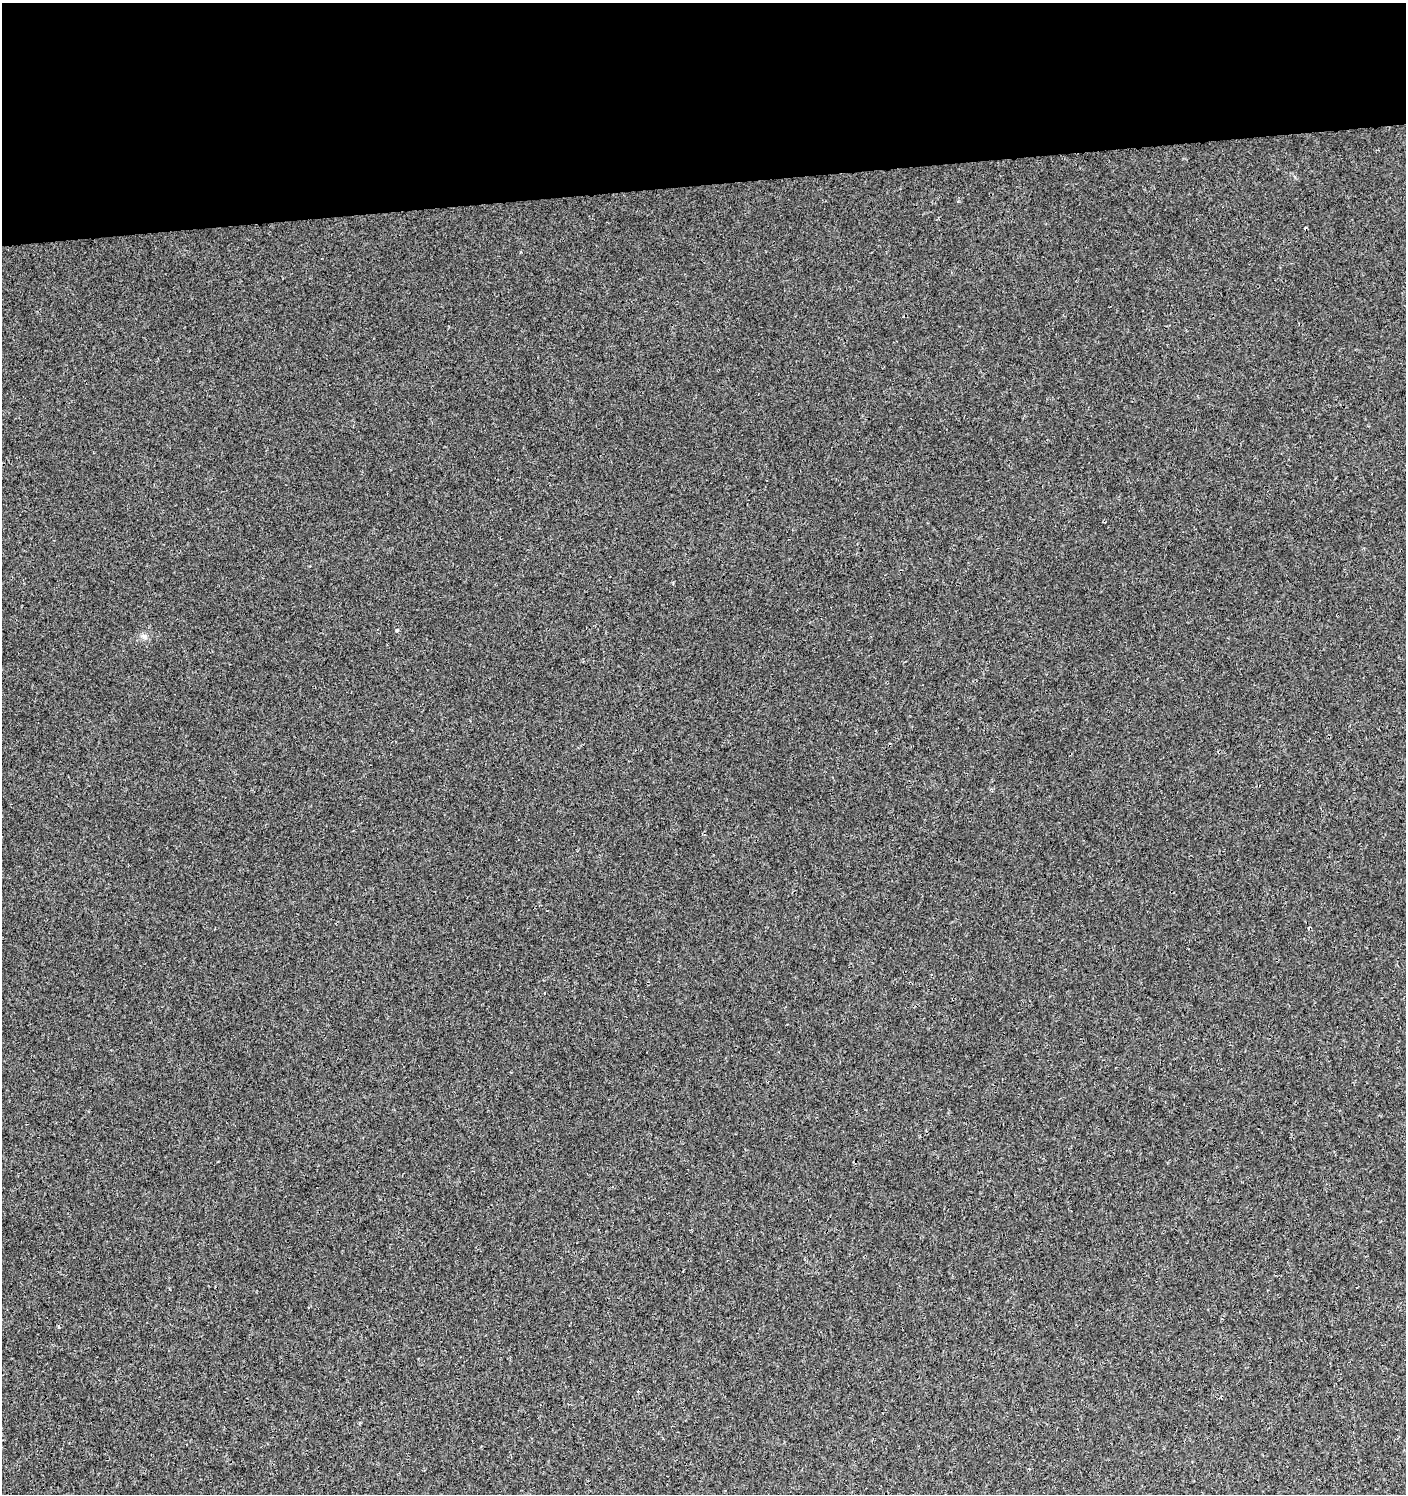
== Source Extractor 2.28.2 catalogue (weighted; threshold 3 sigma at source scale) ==
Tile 2 of 3 x 3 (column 2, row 1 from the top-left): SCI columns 1412-2815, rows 3029-4520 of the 4271 x 4564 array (HDU 1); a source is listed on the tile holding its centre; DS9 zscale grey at full resolution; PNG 1408 x 1496 px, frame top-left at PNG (2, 3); no overlay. Shown black and unused: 12% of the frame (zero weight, under 3 of 4 exposures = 4% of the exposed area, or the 3 px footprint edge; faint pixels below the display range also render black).
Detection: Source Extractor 2.28.2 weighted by HDU 2 'WHT'; one run over the whole footprint, this tile lists its part. Background 0.00163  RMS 0.0022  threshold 0.00983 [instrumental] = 3 sigma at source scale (4.5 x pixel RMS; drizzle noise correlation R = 1.50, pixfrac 1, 0.0396/0.0396 arcsec/px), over >= 5 px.
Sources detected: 5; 2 cosmic-ray / hot-pixel residue — not listed; the other 3 listed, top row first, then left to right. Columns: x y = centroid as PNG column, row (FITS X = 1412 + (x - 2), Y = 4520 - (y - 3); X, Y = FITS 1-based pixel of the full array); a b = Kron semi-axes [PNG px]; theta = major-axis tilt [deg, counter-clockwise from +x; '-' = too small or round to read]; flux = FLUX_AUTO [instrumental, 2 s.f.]
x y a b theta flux
397 630 5 4 - 0.35
144 636 7 4 -1 0.51
58 1327 4 3 - 0.22